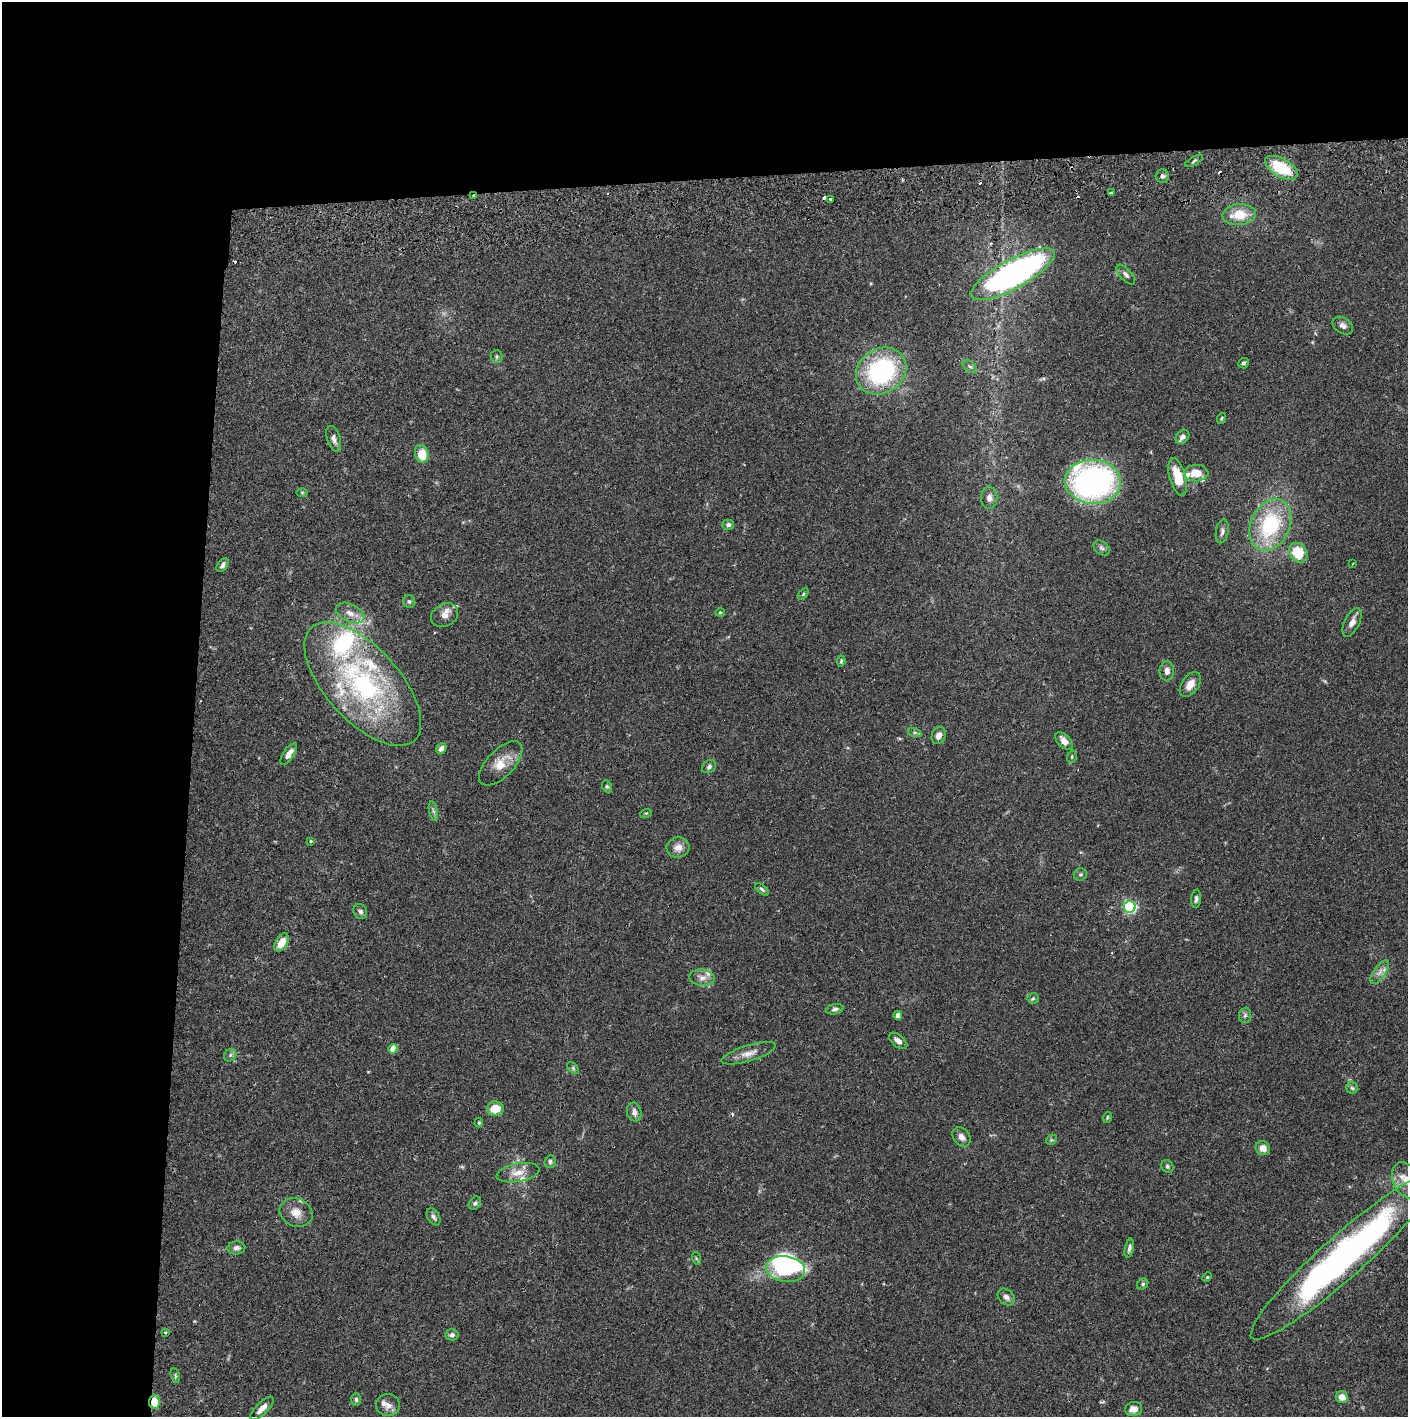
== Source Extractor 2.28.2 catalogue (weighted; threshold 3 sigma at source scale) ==
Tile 1 of 3 x 3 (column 1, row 1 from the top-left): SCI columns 4-1409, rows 2888-4302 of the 4228 x 4360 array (HDU 1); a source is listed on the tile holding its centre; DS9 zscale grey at full resolution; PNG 1410 x 1419 px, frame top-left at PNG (2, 2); each listed source drawn as its Kron ellipse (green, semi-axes under 4 px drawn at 4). Shown black and unused: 24% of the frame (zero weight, under 2 of 3 exposures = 3% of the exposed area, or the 3 px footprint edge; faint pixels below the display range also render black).
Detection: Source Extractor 2.28.2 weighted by HDU 2 'WHT'; one run over the whole footprint, this tile lists its part. Background 0.0687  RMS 0.0048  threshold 0.0217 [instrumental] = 3 sigma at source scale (4.5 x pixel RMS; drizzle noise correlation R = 1.50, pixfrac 1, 0.05/0.05 arcsec/px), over >= 5 px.
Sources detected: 124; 1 too faint to see at this stretch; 3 inside a brighter object's white glare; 5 cosmic-ray / hot-pixel residue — neither listed nor drawn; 13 inside a brighter listed object's ellipse — not listed separately; the other 102 listed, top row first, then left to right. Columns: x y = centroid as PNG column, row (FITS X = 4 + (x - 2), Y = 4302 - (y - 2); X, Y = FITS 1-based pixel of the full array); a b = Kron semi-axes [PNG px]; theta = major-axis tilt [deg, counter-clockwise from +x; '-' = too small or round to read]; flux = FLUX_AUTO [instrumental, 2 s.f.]
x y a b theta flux
1194 161 10 3 31 0.87
1281 168 18 9 -30 20
1162 176 6 6 - 1.4
1111 193 3 3 - 1.4
474 196 3 2 - 0.98
830 199 3 3 - 1.1
1239 215 17 10 6 10
1013 274 47 14 29 190
1126 275 12 5 -48 1.7
1343 326 11 7 -34 2
496 356 6 6 - 0.88
1244 363 5 5 - 0.95
970 367 8 5 -39 1.1
881 371 26 22 32 62
1221 418 6 3 71 0.54
1182 437 8 6 44 2.6
334 439 13 6 -73 2.3
422 454 9 6 -75 9.5
1196 473 12 8 2 6.5
1178 477 19 8 -74 11
1093 482 28 22 -4 130
302 492 6 4 0 0.61
989 498 11 8 -90 2.4
728 525 6 5 - 1.3
1270 525 27 19 65 38
1222 531 12 6 80 1.6
1101 548 9 6 -40 1.4
1298 553 10 8 -52 15
1353 564 3 2 - 0.38
223 565 8 5 56 1.6
803 594 7 3 53 0.58
409 601 6 6 - 1
720 612 5 4 - 0.55
350 613 15 9 -26 4
445 615 14 11 30 3.5
1352 622 15 7 64 3
841 661 6 3 81 0.61
1167 671 10 7 88 2.4
363 684 77 37 -48 98
1190 684 14 8 55 4.1
915 733 7 4 -19 0.91
939 735 9 6 72 2.6
1064 741 11 6 -46 3.3
441 748 6 4 50 2.2
289 754 12 5 55 3.1
1072 757 6 4 71 0.7
501 763 28 13 46 8.1
709 767 7 6 - 1.3
607 786 6 4 -68 0.71
433 811 10 4 -77 1.2
646 813 6 4 17 0.59
310 841 4 3 - 0.5
678 847 11 10 - 3.7
1080 874 7 6 - 0.92
762 889 8 4 -38 0.88
1196 899 9 5 85 1.2
1130 907 6 6 - 72
360 912 8 6 -63 1.5
282 942 10 6 59 6.5
1380 972 14 5 55 2.6
702 978 13 8 -6 2.8
1033 998 6 5 - 0.77
835 1009 9 5 11 1.2
898 1015 4 4 - 3.4
1245 1015 7 6 - 1.2
898 1041 10 6 -40 2.5
393 1049 5 4 - 8.8
749 1053 28 8 17 4.6
230 1055 7 5 49 1.3
573 1068 7 4 -46 0.77
1352 1088 6 5 - 0.8
495 1109 8 7 - 7.9
634 1112 9 7 -77 2.4
1107 1117 6 3 71 0.55
479 1123 5 4 - 0.53
961 1137 11 8 -53 2.3
1051 1140 6 4 44 0.7
1263 1148 7 7 - 3.7
550 1162 6 5 - 1.1
1167 1166 6 6 - 0.93
518 1173 22 9 10 5.4
1406 1180 19 12 -66 7.1
475 1203 7 5 53 0.98
296 1213 17 14 -23 5.6
433 1217 9 6 -59 1.4
236 1248 9 6 2 1.9
1129 1248 10 4 77 1.3
1344 1256 123 21 42 200
696 1258 6 4 -72 0.6
786 1269 19 13 -8 27
1207 1277 5 4 - 0.53
1143 1284 6 5 - 0.79
1006 1297 9 7 -44 2.1
165 1332 4 3 - 0.78
452 1335 7 5 4 1.3
175 1376 7 4 -76 0.7
1342 1397 6 5 - 3.7
356 1399 7 5 -90 0.96
154 1402 7 5 88 7.4
388 1405 12 11 - 3
262 1408 15 6 45 3.8
1134 1409 8 6 12 4.1
Overlapping masked pixels (flux is a lower limit): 5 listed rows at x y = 1281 168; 474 196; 1013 274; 363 684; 154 1402
Isophote crosses this tile's border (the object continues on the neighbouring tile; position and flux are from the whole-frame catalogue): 2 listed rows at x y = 1406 1180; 1344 1256